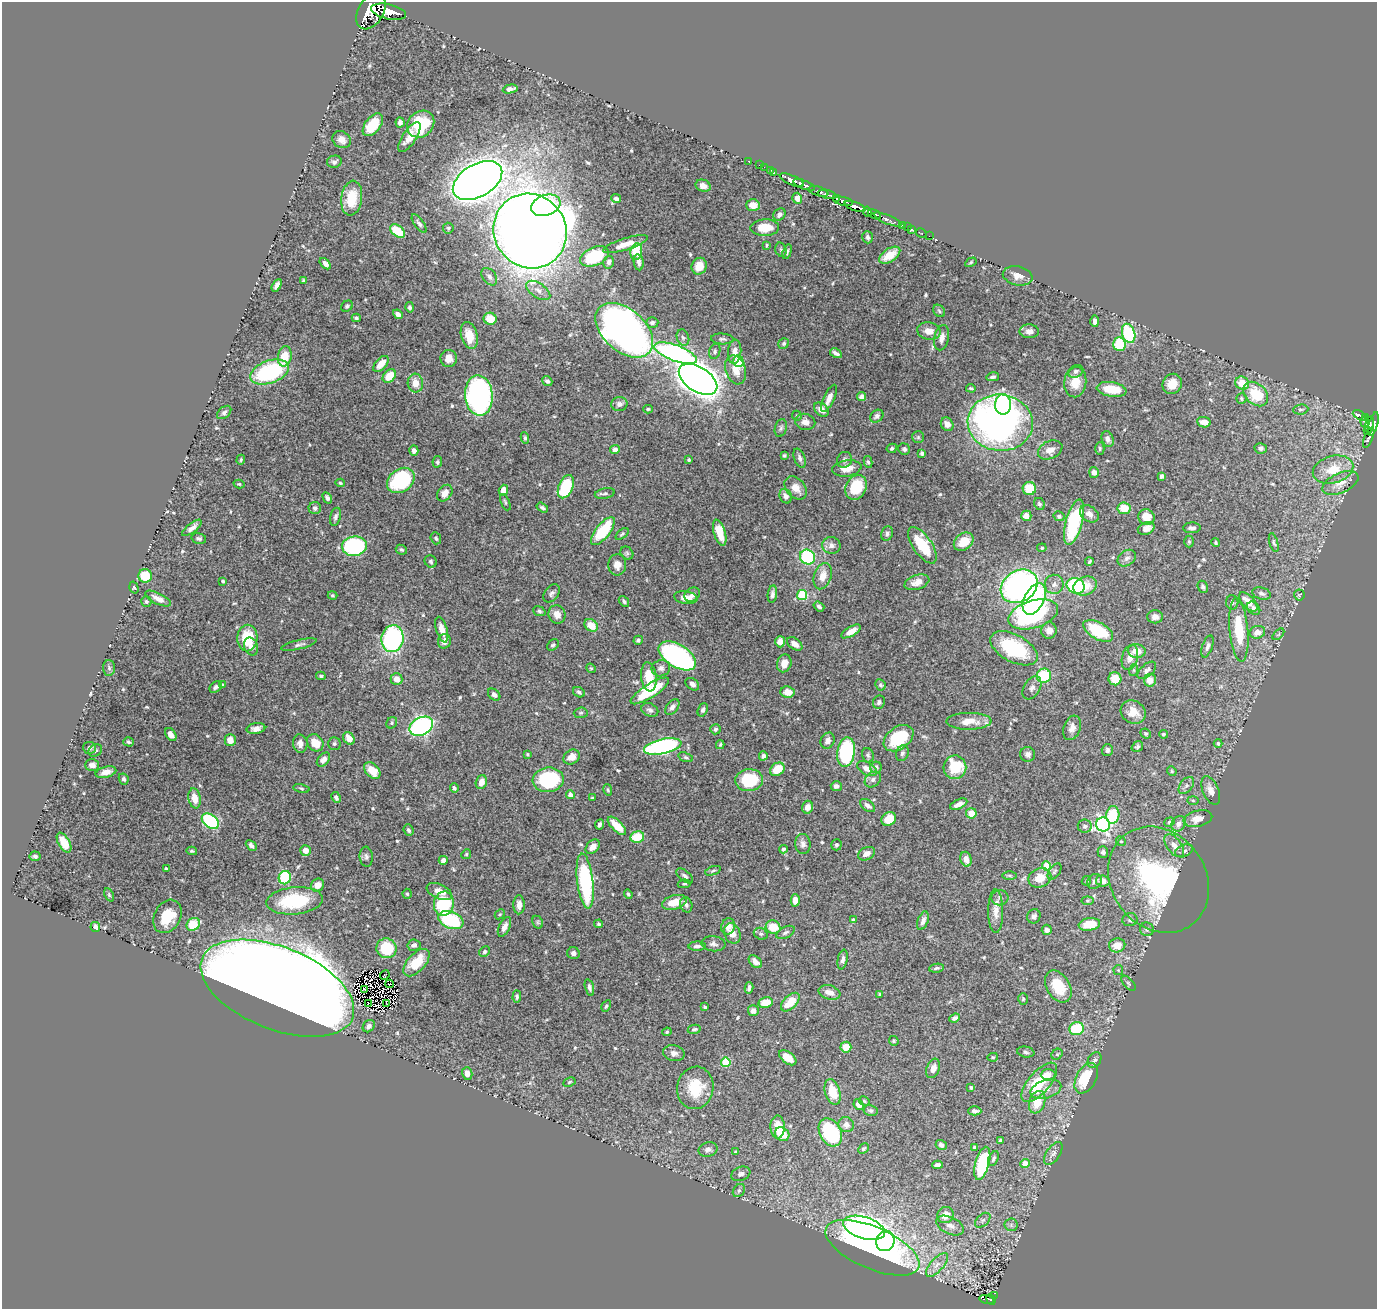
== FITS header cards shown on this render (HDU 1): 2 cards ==
NAXIS1  =                 1375
NAXIS2  =                 1307

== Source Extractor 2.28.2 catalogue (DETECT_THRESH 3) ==
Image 1375 x 1307 px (HDU 1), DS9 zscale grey, 1 PNG px = 1 image px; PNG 1379 x 1311 px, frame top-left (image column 1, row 1307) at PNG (2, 2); each listed source drawn as its Kron ellipse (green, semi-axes under 4 px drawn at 4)
Background 1.3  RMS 0.017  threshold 0.0525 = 3 sigma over >= 5 px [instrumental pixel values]
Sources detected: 568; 1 with non-positive FLUX_AUTO (blend fragments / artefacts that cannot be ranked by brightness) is neither listed nor drawn; of the other 567, the 500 brightest by FLUX_AUTO listed and drawn (67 fainter detections omitted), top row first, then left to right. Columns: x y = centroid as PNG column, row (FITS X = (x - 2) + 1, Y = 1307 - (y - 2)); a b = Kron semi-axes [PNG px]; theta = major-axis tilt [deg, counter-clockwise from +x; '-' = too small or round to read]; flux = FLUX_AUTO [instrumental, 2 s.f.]
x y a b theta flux
371 11 20 12 60 7200
388 12 17 7 -12 4200
510 89 7 4 13 5.4
400 122 5 4 - 4.6
421 124 15 12 43 60
373 125 13 7 52 29
409 137 17 7 57 14
342 140 9 8 - 7.5
748 161 2 2 - 13
334 162 7 6 - 3.2
759 165 2 2 - 13
764 167 2 2 - 11
771 170 3 2 - 32
774 172 3 2 - 18
478 180 27 16 31 2600
792 180 13 4 -24 1700
804 185 11 3 -21 1400
703 186 8 6 -21 6.9
818 191 10 4 -17 370
827 194 9 4 -13 790
352 198 17 10 82 31
797 198 5 5 - 7.2
837 198 3 3 - 300
616 199 5 4 - 3
843 201 10 4 -12 610
546 205 15 10 18 110
753 205 7 6 - 9.6
855 206 11 4 -20 1900
867 212 5 4 - 710
874 214 7 4 -26 3500
779 215 7 5 46 4.3
887 219 15 3 -23 470
419 224 11 4 -54 3.4
902 225 3 2 - 40
907 227 2 2 - 12
448 228 5 5 - 1.8
765 228 14 8 2 26
911 229 3 3 - 46
397 231 8 5 -39 36
530 231 38 36 -54 3500
921 233 6 3 -29 24
929 236 2 2 - 5.9
868 237 6 5 - 3.3
625 244 23 6 17 13
767 245 4 3 - 1.5
781 250 7 5 -74 2.4
636 252 8 5 80 40
787 252 8 4 74 2.1
890 255 12 6 33 20
595 256 15 9 23 78
609 262 6 5 - 3
639 262 8 5 -82 3.6
971 262 6 4 31 1.6
325 264 7 4 -47 4.4
699 266 8 7 - 17
1018 276 15 9 -12 9.9
489 277 10 6 -53 4.8
303 280 3 3 - 1.4
277 285 7 4 61 4.3
538 290 14 7 -34 7
347 306 6 5 - 2.3
410 307 5 4 - 2.9
939 311 7 5 -47 2.3
398 314 5 4 - 4.3
356 318 4 3 - 1.9
490 319 6 6 - 23
1095 321 6 4 -88 4.3
652 322 6 5 - 2.9
624 330 33 21 -41 780
929 331 12 8 -10 12
1029 331 9 7 -2 5.5
1129 333 10 6 -73 93
469 335 13 8 -74 24
683 338 8 6 -71 2.9
941 338 13 7 77 7.2
722 339 11 5 -3 3.2
784 343 6 5 - 2.3
1119 344 7 6 - 41
715 351 8 5 73 2.6
735 352 12 6 84 10
676 353 22 8 -20 310
836 353 6 3 -30 4
285 356 10 7 80 23
449 358 8 8 - 10
738 361 6 5 - 36
381 364 10 5 47 16
736 370 15 10 -73 15
1076 371 8 6 26 3.1
269 372 20 11 19 130
389 376 7 5 47 20
993 377 6 4 13 2.6
698 379 21 12 -33 1400
547 381 5 4 - 2.9
1075 382 15 11 82 17
415 383 9 7 -86 13
1242 383 7 6 - 24
1172 384 10 9 - 15
971 388 5 3 - 1.8
1112 389 15 7 -8 25
1256 394 14 10 -44 46
479 396 20 13 -86 310
862 397 4 4 - 4
829 398 15 5 65 9.5
1241 398 5 5 - 1.8
619 404 8 7 - 5.2
1003 404 10 8 90 71
648 409 5 3 - 1.8
1301 409 8 5 6 2.3
821 410 8 6 -42 9.8
224 412 8 5 39 3
1360 415 8 3 -26 270
797 416 5 4 - 1.7
877 416 7 5 40 4
1365 418 3 3 - 150
805 422 10 8 -13 7.4
1204 422 7 5 -10 11
1365 422 5 3 - 120
1000 423 33 28 -5 550
947 424 7 6 - 7.9
1369 424 8 3 77 170
1373 424 12 4 76 650
781 428 9 6 74 2.9
1367 431 3 2 - 98
918 437 6 6 - 2.1
525 438 6 4 -80 1.8
1369 438 11 4 68 140
1108 439 8 5 -71 4
892 448 5 4 - 2.7
1261 448 6 5 - 3.1
615 449 5 4 - 4.5
904 449 6 5 - 2.4
1100 449 6 4 -89 1.8
1050 450 13 9 24 11
414 451 5 4 - 4.1
922 453 4 4 - 2.7
784 456 3 3 - 2
800 458 10 5 -70 4
241 460 5 3 - 1.6
689 460 3 3 - 1.7
844 460 8 7 - 4
437 462 6 4 80 2
868 462 6 4 -79 2.2
847 468 14 8 9 14
1333 470 21 13 16 28
1094 472 5 5 - 6.4
1162 476 4 4 - 4.5
401 480 15 11 37 94
340 483 5 4 - 1.7
1340 483 19 10 24 13
239 484 5 4 - 1.4
566 487 12 7 68 67
856 487 13 10 64 44
796 488 13 9 -49 12
1029 488 6 6 - 33
503 490 5 4 - 8.6
445 493 9 6 53 11
605 493 10 5 11 2.9
786 496 7 6 - 4.8
327 498 6 4 -60 2.9
505 502 9 4 -67 2.1
1039 504 6 5 - 2.5
542 507 6 4 -33 2.7
315 508 6 6 - 3.6
1124 508 6 6 - 24
1089 514 10 7 -37 7.5
1026 516 5 5 - 7.6
1059 516 5 4 - 2.1
336 517 9 5 75 3.8
1146 517 8 7 - 16
1074 522 23 8 75 110
192 528 12 4 39 5.6
1146 528 9 6 22 9.7
1192 528 9 5 2 4
603 531 17 7 51 64
720 533 13 5 -73 21
887 533 7 5 68 3.8
622 534 8 4 40 2.2
199 538 7 5 -14 2.9
436 538 6 5 - 2.3
964 542 11 8 37 20
1189 542 6 5 - 1.7
1216 543 5 4 - 1.7
1274 543 10 4 -74 2.3
831 545 9 8 - 5.7
922 545 21 9 -56 48
354 546 12 9 6 140
1042 548 5 4 - 1.4
401 550 6 4 -27 2.5
627 553 7 5 -46 2.4
807 557 8 7 - 96
1127 558 10 7 37 4.8
431 561 6 5 - 2.2
1089 562 4 3 - 1.6
617 565 11 9 85 9.5
145 576 7 6 - 34
823 576 13 8 73 15
223 581 3 3 - 2.1
917 582 13 7 19 9.8
1054 584 9 9 - 6.3
1019 586 19 15 33 310
1076 586 9 7 -27 88
1085 586 12 9 19 19
1203 587 6 5 - 2.9
134 588 6 4 -72 1.7
552 593 10 7 52 4
772 594 8 4 82 4.3
1262 594 9 6 -16 3.8
332 595 5 4 - 1.4
692 595 8 6 35 5.7
802 595 5 5 - 64
1299 595 5 5 - 1.7
686 598 12 6 -9 11
158 599 14 5 -27 8
1034 599 17 9 63 150
624 601 6 4 -50 2.5
146 602 5 5 - 2.3
1232 602 7 6 - 3
1248 602 12 6 -47 18
819 606 6 4 -37 3.7
1254 608 7 5 -44 4
539 611 6 4 -21 2.3
557 614 9 8 - 8.9
1033 614 26 14 17 200
1155 617 8 6 0 6.8
591 625 7 5 -38 15
442 630 13 5 -73 11
1049 630 8 7 - 8.8
1239 630 32 9 -85 49
851 631 11 4 30 8.7
1098 631 16 8 -29 56
1257 632 8 6 13 8.2
1278 634 7 4 45 1.9
247 638 13 10 88 42
392 639 13 11 80 170
638 640 5 4 - 2.3
444 641 7 6 - 7
780 642 5 5 - 13
795 644 9 5 -36 7.7
299 645 18 4 14 4.1
553 645 6 5 - 2
251 646 9 6 -74 5.9
1207 646 11 5 71 3.9
1014 648 26 13 -28 86
1137 651 9 7 -8 13
677 656 21 11 -31 280
1130 657 13 8 75 10
784 663 9 7 75 10
109 668 8 6 -88 3
591 668 5 4 - 1.4
661 668 9 8 - 5.5
1134 670 6 4 71 1.6
1147 670 11 6 42 4
321 676 5 4 - 2
1044 676 7 7 - 46
649 677 14 7 -83 26
396 679 6 6 - 9.7
1115 679 6 6 - 19
1150 680 6 6 - 9.7
692 684 7 5 -37 5
223 685 4 3 - 1.9
880 685 6 5 - 2.2
216 687 7 5 39 3.1
1032 688 12 8 59 5.4
650 691 22 7 32 64
579 692 6 4 -31 2.8
787 692 7 5 -6 14
494 695 7 5 -43 5.4
879 702 7 6 - 2.7
672 707 9 5 51 4.8
650 710 9 6 -27 4.1
703 710 7 5 68 3.2
1133 712 13 11 -35 14
581 713 7 5 3 2.3
969 721 22 8 0 19
392 723 6 5 - 2
421 726 12 9 28 280
1072 728 13 8 71 7.9
256 729 9 5 10 6.6
715 729 5 5 - 2.4
1146 733 5 4 - 2.1
171 734 7 5 -56 6.3
1164 734 4 4 - 1.9
349 738 7 5 -55 11
898 738 16 11 36 54
230 740 6 5 - 11
828 741 8 6 64 5.7
128 742 5 4 - 2
315 743 9 7 -50 18
334 743 6 6 - 2.3
1218 743 4 4 - 2.2
300 744 9 7 -80 6.2
720 745 4 3 - 1.7
663 746 19 7 12 240
1137 747 6 5 - 2.5
90 748 6 6 - 3.4
95 750 7 6 - 3.2
1107 750 6 5 - 3.2
846 752 15 9 81 140
902 753 8 6 69 3
527 754 4 3 - 1.4
1028 754 7 7 - 4.9
868 755 7 5 -72 2.5
763 756 4 4 - 3.6
572 757 8 7 - 11
686 757 8 4 -18 2.1
323 760 8 5 48 5.9
92 765 7 5 2 6.3
876 767 6 5 - 3.2
955 767 12 11 - 48
777 769 8 6 37 24
867 769 11 6 -30 8.2
372 771 10 6 -46 20
1172 771 5 4 - 1.4
106 772 10 5 14 8.4
124 779 5 4 - 2.5
873 779 9 7 40 4.6
548 780 15 12 7 100
749 780 14 11 4 58
481 782 7 5 72 10
836 786 5 5 - 4.6
1186 786 10 6 52 4
454 788 5 4 - 2.6
301 789 8 4 -12 1.8
608 790 6 4 -74 1.7
1211 790 15 8 -67 9.2
570 795 4 4 - 7.5
336 797 6 4 -62 2.7
195 798 10 6 -79 14
593 798 3 3 - 1.5
1193 800 5 3 - 1.4
959 804 9 4 24 8.3
868 806 8 5 -37 4.4
808 807 6 5 - 7.9
971 813 5 5 - 15
1113 815 9 6 84 45
889 819 8 6 36 23
1198 819 15 8 13 12
210 821 10 6 -37 140
1169 822 5 4 - 1.8
599 824 5 3 - 2.6
1103 824 7 7 - 290
1178 824 8 7 - 7.3
617 826 12 5 -45 23
1085 826 7 6 - 3.4
409 830 6 5 - 2.8
637 837 7 6 - 30
1121 841 5 4 - 1.6
64 843 11 6 -61 20
803 844 10 7 -82 5.5
251 845 6 4 -45 3.7
836 845 5 5 - 2.2
1174 846 13 7 -53 9.2
593 847 8 6 47 8.1
783 849 4 4 - 2.3
306 850 5 5 - 9
192 851 5 4 - 1.8
1184 851 9 5 22 3.6
1103 852 6 5 - 3.3
466 854 5 4 - 1.6
866 854 9 6 26 7.3
35 856 5 5 - 3
366 857 10 6 -84 3.8
966 859 7 5 -72 8.1
443 860 4 4 - 4.9
1047 866 4 4 - 36
166 869 3 3 - 2.1
713 871 8 4 19 2.1
1054 872 9 5 54 2.7
1010 875 7 3 -1 1.6
685 876 10 5 -39 3.3
285 878 7 6 - 73
1040 878 12 9 22 19
1159 880 56 47 -54 230
585 881 27 8 -83 130
1086 881 5 4 - 1.8
1095 881 8 6 46 3.7
1103 881 7 5 -9 8.8
684 884 6 4 10 2
318 885 7 6 - 9.8
439 892 13 7 -24 11
407 894 5 4 - 1.6
628 894 4 3 - 2
109 895 7 4 -65 1.6
1000 898 8 7 - 4.9
795 900 6 4 -88 9.4
295 901 28 13 5 80
1087 901 6 4 7 1.4
674 902 12 7 15 22
444 904 12 10 78 87
519 905 9 5 89 7.5
686 905 7 6 - 3.3
996 911 21 7 -90 11
500 914 5 4 - 1.7
167 916 17 13 62 32
1034 916 7 6 - 3.7
451 920 13 8 -21 81
853 920 4 3 - 1.9
1130 920 7 6 - 3.3
923 921 10 5 70 5.7
538 922 7 5 -61 2.1
193 924 7 6 - 35
598 924 4 4 - 1.8
1089 924 11 6 8 31
728 926 8 7 - 6.9
95 927 5 5 - 5
504 927 10 5 63 6.3
773 927 7 6 - 25
1147 929 7 6 - 3.2
1047 930 5 5 - 4.2
785 932 10 5 28 3.6
732 933 10 8 -67 9
761 934 7 5 -28 2.7
713 944 12 7 -6 4.5
414 945 6 5 - 4
1117 945 8 7 - 13
697 946 8 4 3 3.8
386 948 10 10 - 49
485 952 6 5 - 2.4
573 953 6 6 - 4
843 960 10 5 80 4.7
755 962 8 5 -43 5.9
416 963 17 9 48 36
936 968 7 4 7 2.4
1118 970 5 5 - 1.4
385 975 5 2 - 1.9
1128 983 9 5 -49 2.4
390 984 4 2 - 1.5
1058 986 17 11 -60 33
589 987 9 4 -75 3.3
277 988 81 41 -22 8200
749 988 6 3 76 3.6
365 989 3 2 - 2.4
829 992 11 7 -16 9.1
880 994 3 2 - 1.3
517 997 6 4 87 2.4
1023 999 6 5 - 1.9
766 1002 7 5 14 18
790 1002 11 6 44 25
386 1003 3 2 - 1.8
368 1004 3 2 - 1.4
606 1006 6 4 61 2.2
705 1007 3 3 - 1.5
753 1011 5 5 - 5.9
955 1018 5 4 - 3.2
369 1026 7 5 47 3.8
694 1029 6 4 12 2.3
1077 1029 7 6 - 48
667 1032 5 4 - 1.4
894 1041 5 4 - 1.7
846 1047 5 5 - 16
1026 1052 8 5 -10 2.8
674 1053 11 8 -11 5.9
1057 1054 6 5 - 1.6
993 1057 5 4 - 1.6
788 1058 10 5 -38 16
1095 1060 8 6 56 3.5
726 1062 5 4 - 46
933 1068 10 6 69 8.5
467 1073 6 5 - 7.8
1048 1074 7 5 1 5.7
1086 1078 16 10 62 52
569 1082 6 3 27 1.4
1039 1082 24 10 49 56
971 1087 4 3 - 1.8
695 1088 21 18 80 42
1046 1089 16 9 17 11
833 1092 13 7 -72 26
864 1101 5 4 - 1.6
1037 1102 11 7 69 25
859 1105 6 4 -47 6.2
871 1110 7 5 -12 3.4
975 1111 7 4 -2 3.5
846 1125 8 7 - 7.1
778 1127 11 7 -88 19
830 1132 15 10 -61 130
782 1134 7 6 - 28
1000 1140 3 3 - 1.7
941 1145 6 5 - 3.3
974 1147 3 3 - 1.7
863 1149 6 4 44 2.5
708 1150 9 7 14 4.8
735 1152 4 3 - 1.4
1053 1153 13 6 56 5.1
993 1159 8 4 64 2.6
982 1163 17 7 75 76
1025 1163 5 4 - 14
938 1165 5 4 - 4.6
741 1174 10 7 21 4.5
739 1190 7 5 53 2.6
945 1215 8 8 - 13
983 1220 9 5 43 3.3
950 1225 15 8 -25 8.3
1011 1225 6 6 - 3.3
864 1228 22 11 -17 450
885 1241 10 9 - 140
872 1248 50 21 -23 590
937 1265 15 6 48 8.8
994 1295 3 2 - 9.6
986 1300 7 3 -12 120
991 1300 5 4 - 120
At the frame edge (FLAGS 8, measured only in part): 1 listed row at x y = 371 11
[67 fainter detections neither listed nor drawn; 1 non-positive-flux detection neither listed nor drawn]